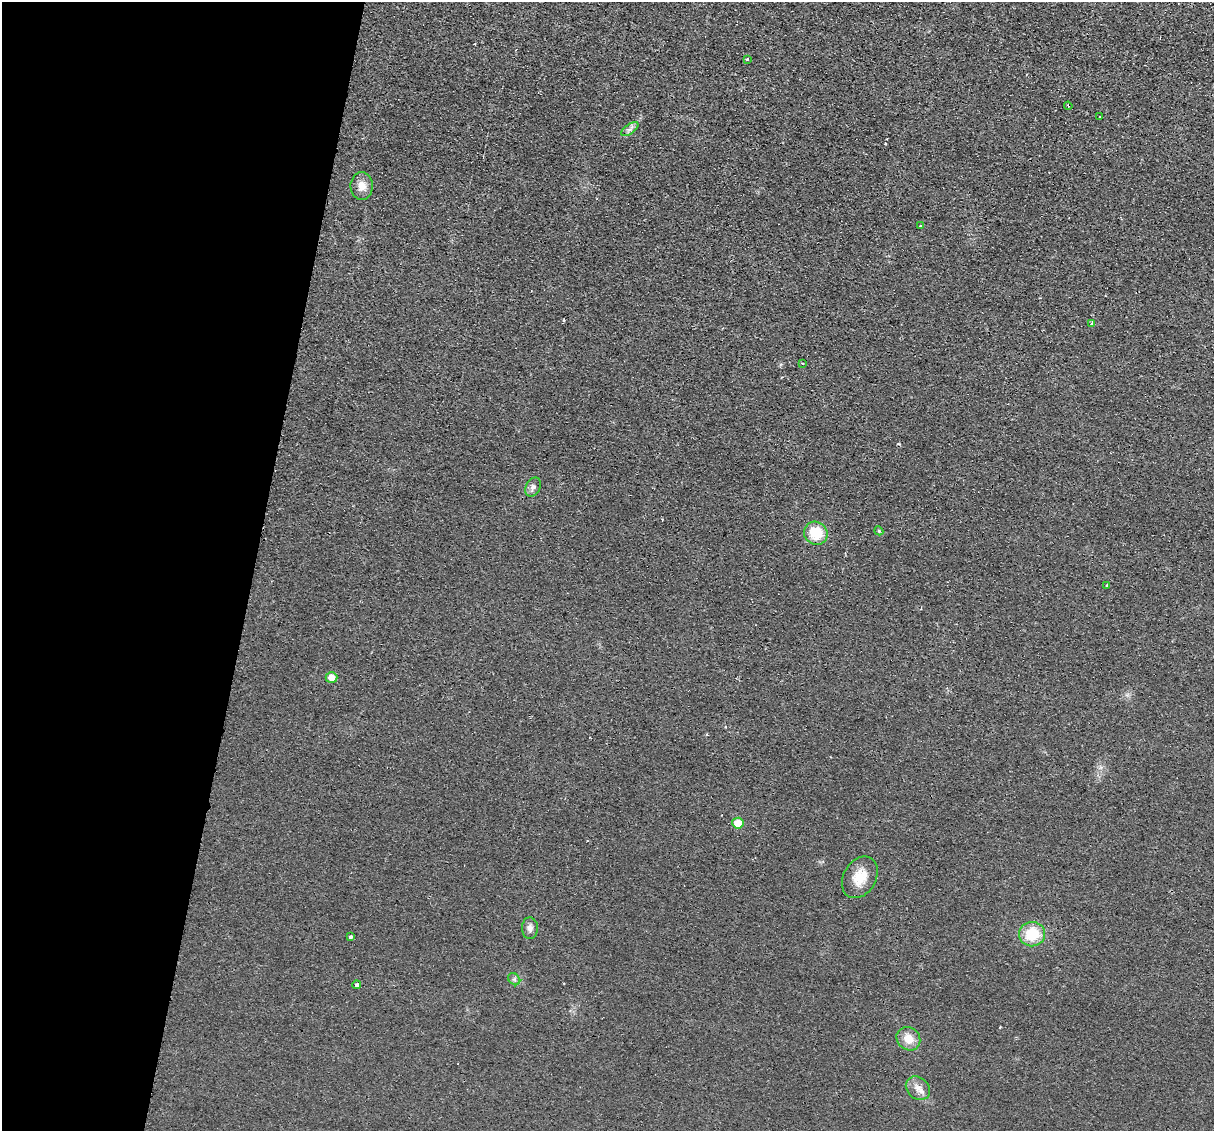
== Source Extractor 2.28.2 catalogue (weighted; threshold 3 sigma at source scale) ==
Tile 9 of 4 x 4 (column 1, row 3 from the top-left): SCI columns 17-1228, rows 1423-2551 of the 4875 x 4985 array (HDU 1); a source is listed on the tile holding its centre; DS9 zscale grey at full resolution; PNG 1216 x 1133 px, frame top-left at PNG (2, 2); each listed source drawn as its Kron ellipse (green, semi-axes under 4 px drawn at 4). Shown black and unused: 21% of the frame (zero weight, under 2 of 3 exposures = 3% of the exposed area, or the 3 px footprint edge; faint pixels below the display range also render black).
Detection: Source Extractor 2.28.2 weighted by HDU 2 'WHT'; one run over the whole footprint, this tile lists its part. Background 0.0238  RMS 0.0054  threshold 0.0241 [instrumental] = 3 sigma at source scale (4.5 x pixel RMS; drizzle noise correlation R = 1.50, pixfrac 1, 0.05/0.05 arcsec/px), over >= 5 px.
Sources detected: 26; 4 cosmic-ray / hot-pixel residue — neither listed nor drawn; the other 22 listed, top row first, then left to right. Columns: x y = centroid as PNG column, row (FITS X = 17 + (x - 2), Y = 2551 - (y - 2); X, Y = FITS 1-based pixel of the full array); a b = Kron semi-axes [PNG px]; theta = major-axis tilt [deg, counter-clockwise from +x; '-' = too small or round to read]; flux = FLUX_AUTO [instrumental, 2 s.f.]
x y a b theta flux
747 59 3 3 - 2.5
1068 106 4 3 - 0.69
1099 117 3 3 - 1.6
630 129 10 5 35 1.8
362 186 14 11 88 4.9
920 225 3 2 - 0.62
1092 323 3 3 - 2.5
802 363 3 2 - 0.67
533 487 10 7 64 2.1
879 531 4 3 - 0.57
816 533 12 11 - 16
1107 586 3 3 - 1
331 677 6 5 - 5.7
738 823 6 5 - 9
860 877 22 16 59 10
530 928 11 8 -87 2.6
1032 934 13 12 - 18
351 937 4 3 - 1.6
514 979 7 5 -45 1.2
357 985 4 3 - 2.7
908 1039 12 11 - 6.9
918 1088 13 10 -43 4.2